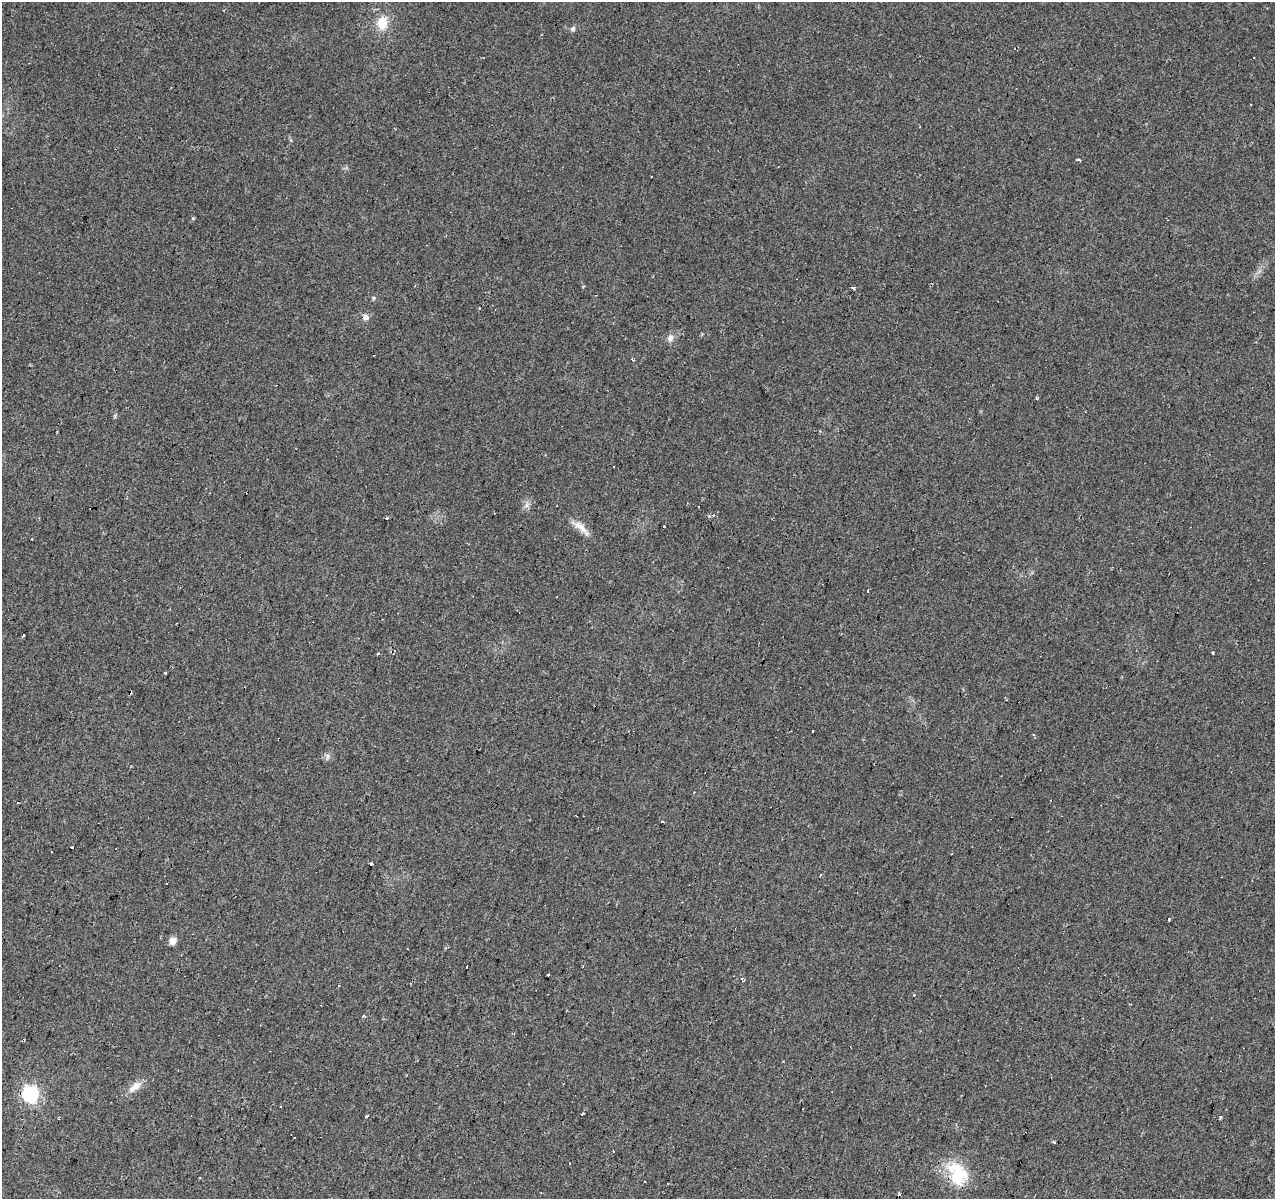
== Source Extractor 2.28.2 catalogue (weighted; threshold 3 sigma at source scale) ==
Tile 7 of 4 x 4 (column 3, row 2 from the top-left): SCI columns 2554-3826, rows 2674-3870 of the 5100 x 5286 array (HDU 1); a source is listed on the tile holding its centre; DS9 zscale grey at full resolution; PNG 1277 x 1201 px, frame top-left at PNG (2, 2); no overlay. Shown black and unused: <1% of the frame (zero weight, under 2 of 3 exposures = <1% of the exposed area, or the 3 px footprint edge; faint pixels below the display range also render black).
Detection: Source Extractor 2.28.2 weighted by HDU 2 'WHT'; one run over the whole footprint, this tile lists its part. Background 0.0685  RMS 0.007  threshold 0.0315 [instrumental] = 3 sigma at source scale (4.5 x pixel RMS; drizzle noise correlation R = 1.50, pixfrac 1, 0.0396/0.0396 arcsec/px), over >= 5 px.
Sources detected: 60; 19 cosmic-ray / hot-pixel residue — not listed; the other 41 listed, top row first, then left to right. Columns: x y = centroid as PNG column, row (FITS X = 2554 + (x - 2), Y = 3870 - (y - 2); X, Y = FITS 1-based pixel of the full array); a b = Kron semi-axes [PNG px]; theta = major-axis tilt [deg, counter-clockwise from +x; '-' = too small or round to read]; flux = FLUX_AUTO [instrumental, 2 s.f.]
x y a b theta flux
382 23 16 12 81 13
573 29 7 6 - 1.6
1078 159 5 3 - 1.6
853 288 3 3 - 2.4
373 298 6 4 89 0.85
366 317 8 7 - 2.8
670 338 10 9 - 3.4
632 359 4 3 - 0.8
1037 398 4 3 - 1
526 505 7 5 90 2.1
387 519 3 3 - 3.6
578 525 16 8 -23 6.4
32 539 3 2 - 1.4
867 591 3 3 - 2.1
23 635 3 3 - 6.2
1213 652 3 3 - 1
165 673 3 3 - 3
327 756 9 4 81 1.6
694 792 2 2 - 0.44
662 822 3 3 - 6.3
72 847 3 3 - 3.1
371 864 4 3 - 11
166 883 3 3 - 2.9
1168 919 3 3 - 2.7
173 941 5 5 - 11
467 967 4 3 - 4.4
548 975 3 3 - 2.7
339 985 3 2 - 0.64
914 995 3 3 - 2.6
363 1016 3 3 - 3
135 1087 23 9 39 6.7
30 1094 7 6 - 210
281 1107 3 3 - 2.9
582 1114 3 3 - 2.5
366 1116 4 3 - 1.1
1220 1117 3 3 - 4.5
1054 1142 3 2 - 4
613 1151 3 2 - 1.2
958 1174 33 22 -68 29
199 1178 3 2 - 0.65
645 1182 3 2 - 0.9
Unlisted compact peaks at least as high as the median listed source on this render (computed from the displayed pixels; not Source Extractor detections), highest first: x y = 193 218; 115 416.